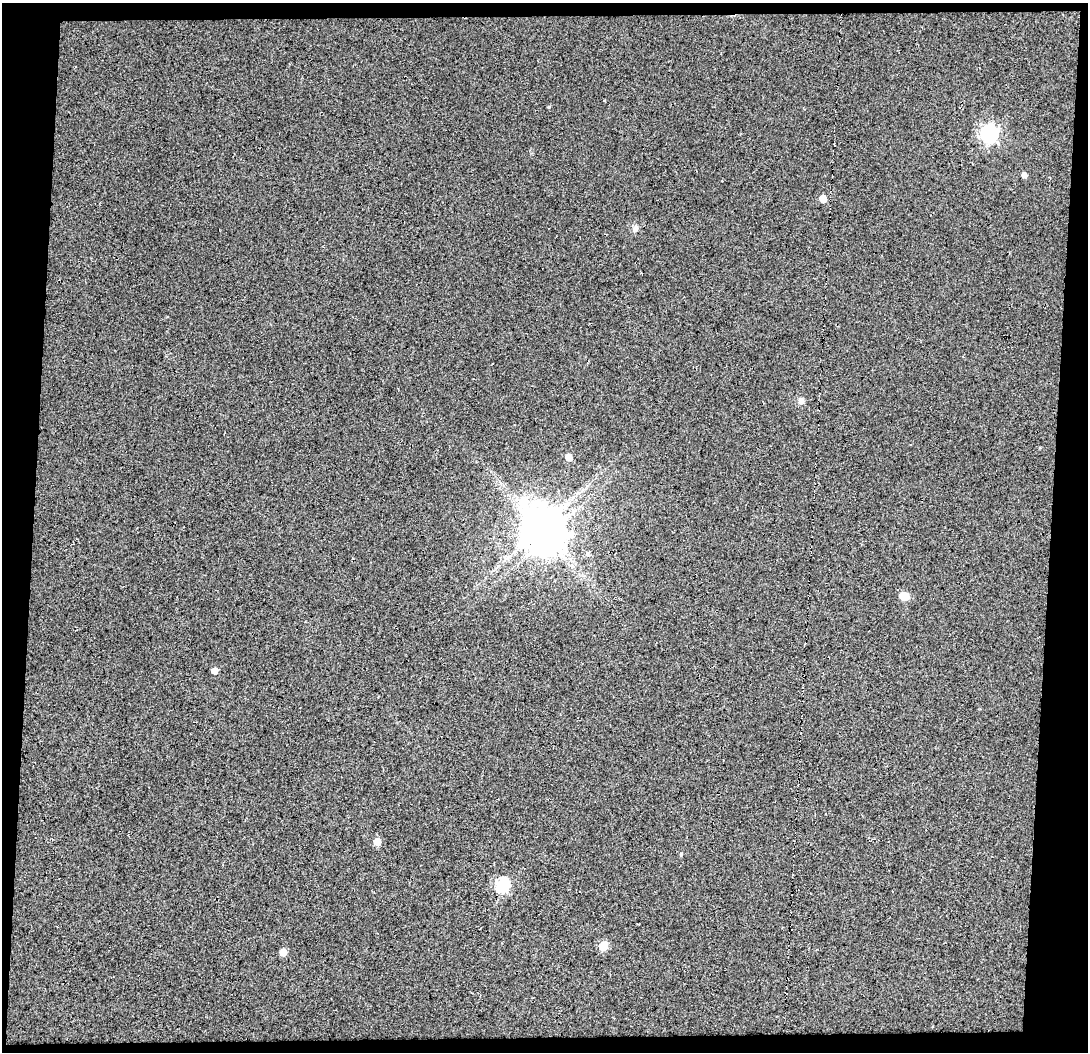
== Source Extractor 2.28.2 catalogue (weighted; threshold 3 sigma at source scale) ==
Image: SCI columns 1-1086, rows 44-1093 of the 1086 x 1138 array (HDU 1 of 3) = the unmasked area's bounding box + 8 px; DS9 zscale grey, full resolution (1 PNG px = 1 image px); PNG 1090 x 1054 px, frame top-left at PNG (2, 3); no overlay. Shown black and unused: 9% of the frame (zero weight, under 3 of 5 exposures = <1% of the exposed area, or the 3 px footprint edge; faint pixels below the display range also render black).
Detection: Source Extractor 2.28.2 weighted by HDU 2 'WHT'. Background 0.0294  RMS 0.024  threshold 0.107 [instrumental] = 3 sigma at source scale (4.5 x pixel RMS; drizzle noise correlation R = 1.50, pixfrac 1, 0.0396/0.0396 arcsec/px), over >= 5 px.
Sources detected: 17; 1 inside a brighter object's white glare — not listed; the other 16 listed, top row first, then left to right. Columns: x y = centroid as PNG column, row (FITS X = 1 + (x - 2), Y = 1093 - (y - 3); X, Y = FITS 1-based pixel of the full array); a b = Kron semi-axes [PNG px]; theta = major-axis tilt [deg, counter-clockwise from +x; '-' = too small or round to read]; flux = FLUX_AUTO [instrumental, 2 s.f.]
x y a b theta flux
549 107 4 4 - 2
989 134 7 7 - 740
1024 175 5 4 - 10
823 199 5 5 - 34
635 228 8 7 - 8.5
801 400 9 8 - 10
569 457 5 5 - 27
523 502 28 17 -52 140
541 527 12 9 29 5900
904 596 8 6 -14 46
214 671 5 4 - 20
377 842 5 5 - 38
681 854 5 4 - 3.4
502 885 6 6 - 330
603 946 5 5 - 84
283 952 5 5 - 31